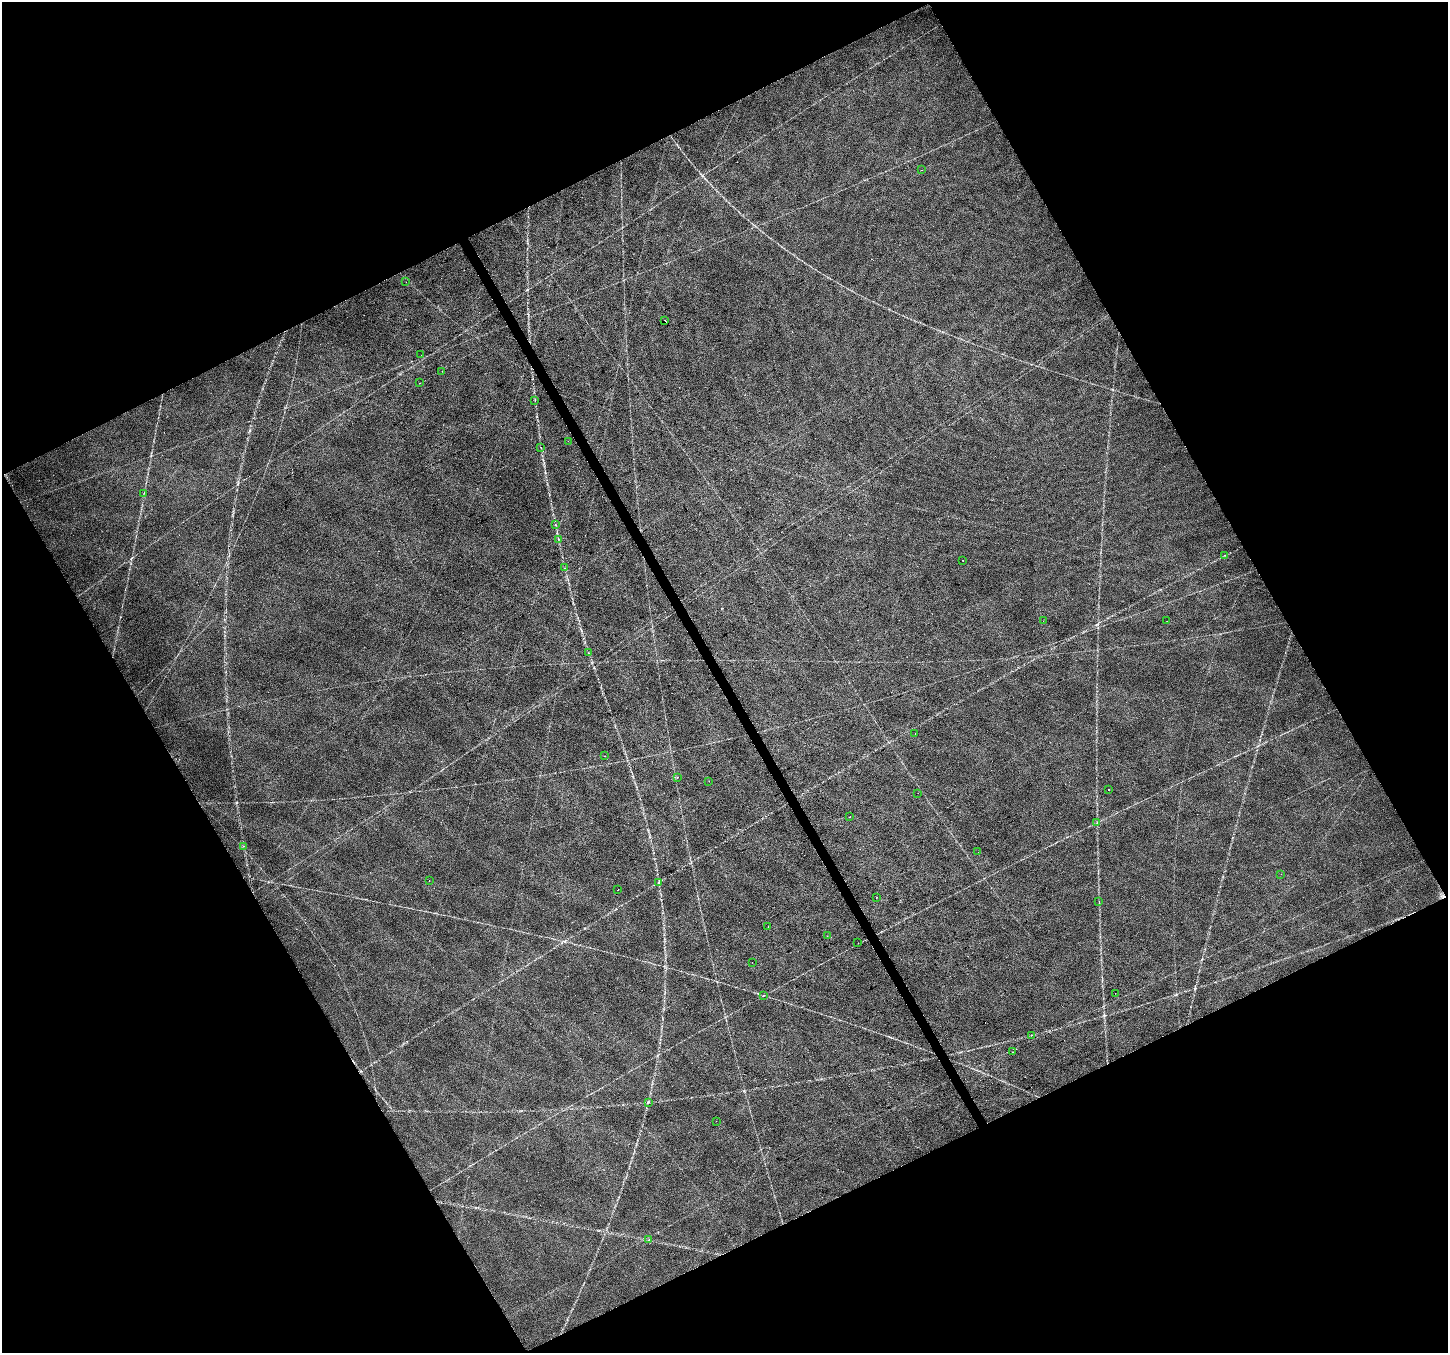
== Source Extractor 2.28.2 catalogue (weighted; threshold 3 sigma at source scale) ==
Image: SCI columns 3-5783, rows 163-5565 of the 5783 x 5668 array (HDU 1 of 3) = the unmasked area's bounding box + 8 px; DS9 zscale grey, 4 x 4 block average (1 PNG px = mean of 4 x 4 image px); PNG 1450 x 1355 px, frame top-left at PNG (2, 2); each listed source drawn as its Kron ellipse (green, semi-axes under 4 px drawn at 4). Shown black and unused: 46% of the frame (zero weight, under 2 of 3 exposures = <1% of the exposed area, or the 3 px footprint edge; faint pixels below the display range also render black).
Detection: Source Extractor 2.28.2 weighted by HDU 2 'WHT'. Background 0.0539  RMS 0.0093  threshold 0.0421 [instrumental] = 3 sigma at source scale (4.5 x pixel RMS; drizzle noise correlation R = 1.50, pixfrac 1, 0.0396/0.0396 arcsec/px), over >= 5 px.
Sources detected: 54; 8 cosmic-ray / hot-pixel residue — neither listed nor drawn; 1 coinciding with a brighter row at this scale — not listed separately; the other 45 listed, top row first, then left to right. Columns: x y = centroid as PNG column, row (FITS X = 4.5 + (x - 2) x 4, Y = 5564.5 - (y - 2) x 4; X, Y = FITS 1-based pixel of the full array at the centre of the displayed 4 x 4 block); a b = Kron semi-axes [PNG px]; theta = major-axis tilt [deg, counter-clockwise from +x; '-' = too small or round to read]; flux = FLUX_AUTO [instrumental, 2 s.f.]
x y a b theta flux
921 170 2 2 - 1.5
406 282 2 2 - 3.9
665 321 2 2 - 9.3
421 355 2 2 - 3.7
442 371 2 2 - 2.3
420 383 2 2 - 12
535 400 2 2 - 2
568 441 2 2 - 0.92
541 448 2 2 - 1.5
144 493 2 2 - 1.3
555 524 2 2 - 2.3
558 539 2 2 - 2.1
1224 555 2 2 - 1.5
963 561 2 2 - 2.2
565 568 2 2 - 0.93
1043 621 2 2 - 1
1167 621 2 2 - 0.84
588 653 2 2 - 1.1
915 733 2 2 - 2.2
605 756 2 2 - 0.98
678 777 2 2 - 3.5
709 781 2 2 - 1.5
1108 789 2 2 - 3.7
918 793 2 2 - 0.94
849 817 2 2 - 1.2
1097 822 2 2 - 1.2
243 846 2 2 - 1.3
978 852 2 2 - 0.79
1281 874 2 2 - 1.1
429 880 2 2 - 1.1
659 882 2 2 - 2.3
618 890 2 2 - 2.1
876 897 2 2 - 4.1
1099 901 2 2 - 1.2
768 926 2 2 - 2.1
827 936 2 2 - 2
858 943 2 2 - 9.6
752 962 2 2 - 0.85
1115 993 2 2 - 1.2
764 995 2 2 - 1.8
1031 1035 2 2 - 1.7
1012 1052 2 2 - 1.4
648 1102 2 2 - 3.2
716 1121 2 2 - 1.1
649 1240 2 2 - 2
Diffuse or blended objects may show on this block-average render without a row.